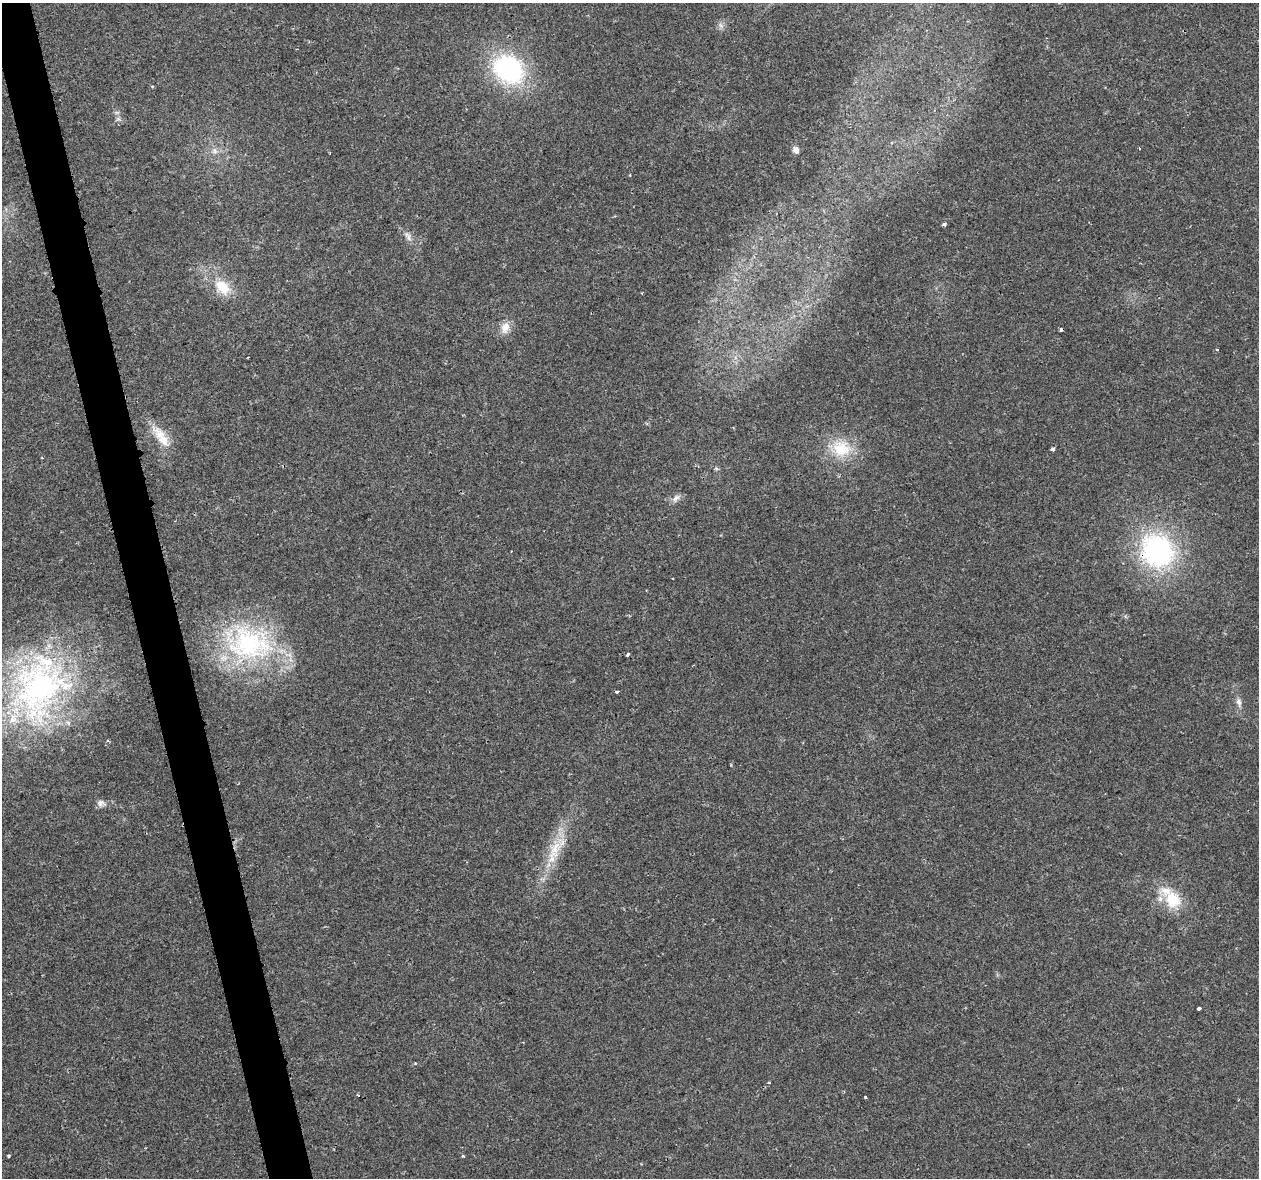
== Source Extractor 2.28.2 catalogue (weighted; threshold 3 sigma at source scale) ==
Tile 11 of 4 x 4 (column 3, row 3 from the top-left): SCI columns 2528-3784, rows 1262-2437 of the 5057 x 4923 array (HDU 1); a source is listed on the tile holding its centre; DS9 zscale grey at full resolution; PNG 1261 x 1180 px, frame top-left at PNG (2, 3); no overlay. Shown black and unused: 3% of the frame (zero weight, under 2 of 3 exposures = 3% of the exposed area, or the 3 px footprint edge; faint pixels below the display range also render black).
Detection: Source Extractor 2.28.2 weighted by HDU 2 'WHT'; one run over the whole footprint, this tile lists its part. Background 0.0296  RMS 0.0032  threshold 0.0145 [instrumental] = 3 sigma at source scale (4.5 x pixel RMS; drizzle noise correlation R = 1.50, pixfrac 1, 0.0396/0.0396 arcsec/px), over >= 5 px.
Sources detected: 33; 2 cosmic-ray / hot-pixel residue — not listed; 2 inside a brighter listed object's ellipse — not listed separately; the other 29 listed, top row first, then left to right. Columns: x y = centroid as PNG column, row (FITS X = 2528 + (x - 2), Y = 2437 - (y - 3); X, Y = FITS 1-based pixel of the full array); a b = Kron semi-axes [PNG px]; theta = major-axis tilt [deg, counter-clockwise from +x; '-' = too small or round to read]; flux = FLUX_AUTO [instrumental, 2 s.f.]
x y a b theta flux
720 25 7 4 -70 0.83
508 69 32 26 -36 44
117 112 7 4 18 0.54
1139 148 3 2 - 0.26
796 150 8 7 - 1.4
215 151 7 6 - 1.1
944 224 4 3 - 0.85
408 236 15 6 -63 1.6
222 287 25 16 -43 8.4
505 327 17 11 76 3.2
1217 349 4 3 - 0.29
160 435 28 13 -47 6.6
841 448 28 23 -20 12
1053 449 3 3 - 2.3
676 498 13 6 41 1.5
1157 551 45 40 -51 50
249 644 66 48 -2 54
628 654 3 3 - 0.73
39 688 88 69 69 110
617 691 4 3 - 0.76
1239 702 12 7 -76 1.5
101 803 11 9 2 1.5
555 848 32 15 69 9.9
1173 900 22 18 -67 10
1199 1008 4 3 - 0.95
358 1095 3 3 - 0.48
865 1097 3 2 - 0.27
9 1156 3 3 - 0.99
463 1156 5 3 - 0.34
Overlapping masked pixels (flux is a lower limit): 1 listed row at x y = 1157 551